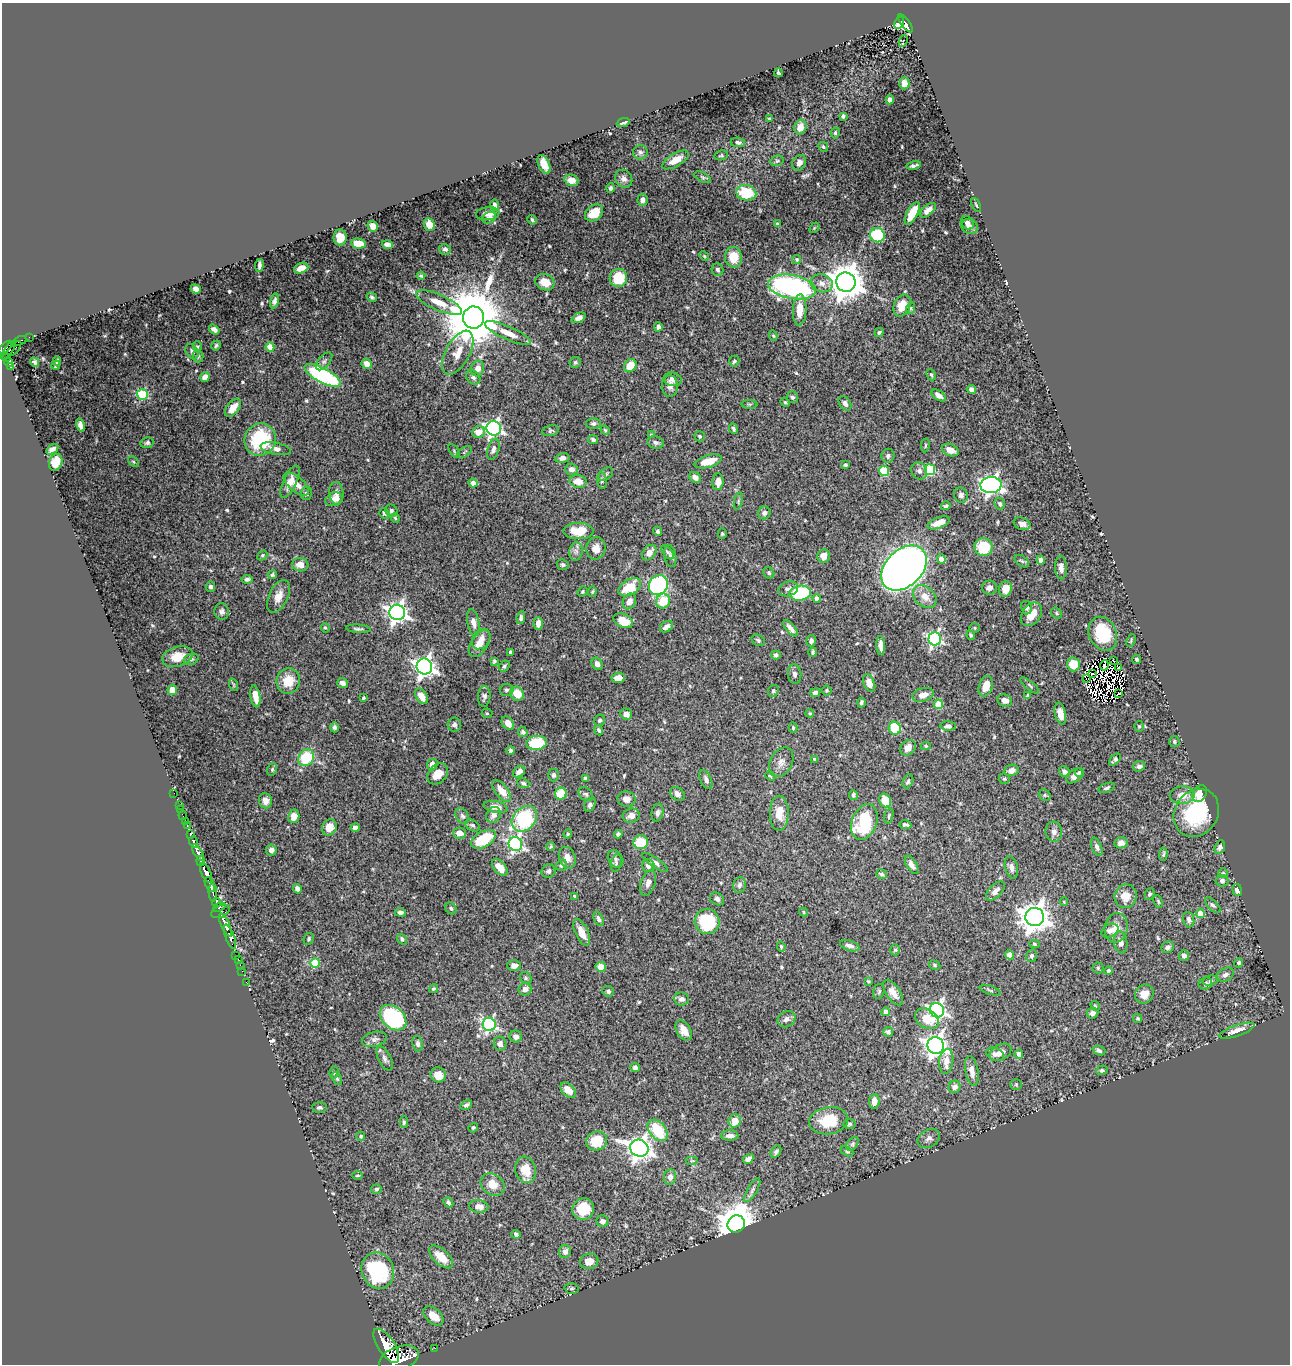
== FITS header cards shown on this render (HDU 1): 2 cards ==
NAXIS1  =                 1288
NAXIS2  =                 1362

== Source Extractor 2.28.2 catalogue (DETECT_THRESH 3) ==
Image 1288 x 1362 px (HDU 1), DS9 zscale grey, 1 PNG px = 1 image px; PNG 1292 x 1366 px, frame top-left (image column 1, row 1362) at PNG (2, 3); each listed source drawn as its Kron ellipse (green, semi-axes under 4 px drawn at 4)
Background 0.995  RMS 0.015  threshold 0.0454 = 3 sigma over >= 5 px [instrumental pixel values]
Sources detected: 588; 8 with non-positive FLUX_AUTO (blend fragments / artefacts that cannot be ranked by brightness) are neither listed nor drawn; of the other 580, the 500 brightest by FLUX_AUTO listed and drawn (80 fainter detections omitted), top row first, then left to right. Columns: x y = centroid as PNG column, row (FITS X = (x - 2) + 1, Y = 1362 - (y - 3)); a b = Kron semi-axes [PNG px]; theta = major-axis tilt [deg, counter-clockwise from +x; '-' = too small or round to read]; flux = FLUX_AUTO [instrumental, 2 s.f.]
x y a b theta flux
899 23 6 3 64 37
905 23 10 4 -53 240
903 41 6 3 66 3.4
778 73 4 3 - 2.1
904 83 6 5 - 8.7
890 100 4 4 - 5
843 116 4 3 - 1.8
769 119 3 3 - 1.5
623 123 6 3 20 2.3
800 127 7 6 - 12
835 133 5 4 - 1.7
738 142 7 4 -8 3
823 147 5 4 - 1.4
640 152 7 7 - 3.2
721 155 7 5 10 1.5
675 160 15 6 31 13
777 161 7 5 14 1.7
799 163 8 6 59 4.6
544 164 10 5 -65 15
914 165 7 3 11 2.1
702 177 9 4 -27 2.1
624 179 9 8 - 4.7
571 180 7 5 -14 9.4
611 188 5 4 - 2.2
746 193 10 7 -14 37
642 200 6 5 - 4.2
495 205 5 4 - 3.3
976 205 7 2 -65 1.3
928 210 9 5 39 6.6
594 213 10 7 39 27
912 213 12 5 62 23
488 214 12 6 6 7.7
489 218 7 5 31 2.9
532 220 5 3 - 1.7
967 223 7 6 - 4.2
777 224 4 3 - 1.7
429 225 6 5 - 11
373 226 5 5 - 7.1
970 227 8 7 - 4.6
814 228 6 4 48 1.3
877 235 7 7 - 61
340 237 8 6 -87 12
358 244 7 5 -10 15
388 244 5 4 - 6.9
445 249 6 5 - 2.3
704 256 5 4 - 1.2
733 257 10 8 -84 20
797 260 4 4 - 1.5
259 265 6 3 84 2.6
301 268 7 5 22 10
718 270 6 5 - 3
421 276 4 3 - 1.6
618 278 9 9 - 33
545 282 10 8 -22 14
846 282 10 9 - 2300
822 283 11 9 -16 7.3
792 287 24 12 -10 230
196 289 5 4 - 6.8
372 297 5 4 - 1.7
275 301 7 4 77 3.4
439 303 25 8 -24 14
902 306 11 8 67 19
911 308 6 3 72 1.3
800 310 15 7 88 14
474 318 11 10 - 9800
579 318 7 4 26 4.6
658 327 4 4 - 4.8
214 329 6 4 -35 3.7
508 333 25 6 -24 13
879 333 5 4 - 2
773 336 5 4 - 1.3
29 337 2 2 - 10
19 341 7 3 23 78
216 345 5 4 - 1.7
5 347 8 4 42 610
197 347 5 3 - 1.2
270 347 4 4 - 18
14 349 9 3 49 76
9 350 11 3 54 450
192 352 8 5 -58 3
458 353 24 12 61 16
198 356 6 5 - 1.7
7 357 3 3 - 120
57 361 4 3 - 1.9
324 361 10 5 49 2.8
734 361 5 5 - 1.8
9 362 4 3 - 160
34 362 5 4 - 2.2
575 362 6 5 - 1.8
367 364 5 5 - 9.5
56 365 5 2 - 1.4
11 366 3 3 - 58
630 366 7 6 - 17
478 368 8 6 72 8.4
323 375 20 7 -27 160
931 375 6 4 -66 1.5
205 377 5 4 - 5.5
473 377 8 6 -48 2.8
673 379 9 6 -12 6.2
670 386 11 8 -88 6
971 389 5 4 - 3.3
142 394 5 5 - 71
939 395 8 4 -33 5.3
792 397 6 5 - 2.5
785 402 5 4 - 1.2
845 403 8 5 -54 3.9
749 404 8 4 0 1.4
233 408 11 6 51 11
594 423 7 5 1 2.9
80 425 6 4 -75 4.2
494 428 7 7 - 280
733 429 5 4 - 2.4
605 430 4 4 - 1.3
551 431 8 5 13 1.9
478 432 6 5 - 11
651 435 4 3 - 1.6
700 436 5 5 - 2
593 439 5 4 - 2.7
260 440 16 15 - 69
656 442 8 6 -14 3.4
147 443 7 5 10 2.2
925 445 7 3 81 1.2
52 449 7 4 34 4.5
276 449 15 6 -11 5.6
493 449 11 5 73 4
950 450 9 6 -23 8.1
454 451 8 3 -60 1.4
464 452 8 4 34 1.7
888 456 7 6 - 2.7
562 458 7 5 11 4.5
708 461 14 6 15 18
56 462 8 6 68 19
133 462 6 4 -45 1.4
845 465 3 3 - 2.4
571 469 6 5 - 6.4
930 470 5 5 - 68
884 471 5 5 - 47
919 471 9 7 -62 4.3
606 474 8 5 40 2.3
695 477 6 5 - 6.1
602 480 8 5 -81 2.4
578 481 8 6 -10 11
290 482 17 6 65 10
718 482 8 5 86 9.8
473 483 4 4 - 6.2
296 484 15 7 -40 10
991 485 10 8 3 470
306 493 7 5 76 3.1
336 493 11 7 -84 5.7
961 495 8 7 - 3.1
334 499 9 6 21 8
738 501 9 3 77 1.5
1000 504 6 5 - 2.2
946 506 5 4 - 1.9
391 511 6 5 - 2.2
384 513 5 5 - 1.9
764 513 6 6 - 3.8
395 518 5 4 - 1.3
938 523 12 5 20 12
1022 524 8 6 -20 6
578 531 15 8 0 21
657 531 4 4 - 1.7
722 534 5 4 - 1.4
984 547 9 9 - 36
596 548 11 9 81 8.7
576 551 9 6 77 4.4
667 552 8 4 -52 2
649 553 9 6 51 8.6
262 555 5 4 - 1.4
670 556 11 6 -80 3.6
824 556 7 6 - 9.9
941 559 5 4 - 6.6
1041 560 4 4 - 4.3
1022 561 8 5 -36 2
300 565 8 6 -4 8.5
563 565 6 5 - 2.3
904 568 26 18 44 1400
1061 568 12 6 -89 6.6
769 573 6 5 - 1.8
272 575 4 4 - 1.9
247 579 5 3 - 2.2
658 585 10 9 - 200
210 587 5 4 - 2.7
630 587 12 7 31 31
989 588 7 7 - 5.1
788 589 10 7 17 4.4
1005 589 8 6 78 11
582 592 5 4 - 1.5
592 592 5 4 - 1.3
800 593 11 7 10 73
278 596 17 9 64 10
925 597 13 9 -43 12
817 598 4 4 - 4.1
629 601 8 6 64 6.8
663 601 7 6 - 24
1026 608 7 5 -76 3
222 611 8 7 - 4
397 612 8 7 - 570
1056 613 6 5 - 1.6
1032 614 13 9 52 17
521 618 6 4 81 2.9
623 621 10 6 -25 18
473 622 13 6 -79 7.1
538 623 6 5 - 7.2
666 627 7 5 33 5.9
325 628 5 4 - 1.3
791 628 10 4 -50 5.3
975 628 5 4 - 1.6
358 629 12 4 -4 2.7
1103 634 18 13 -67 53
971 635 4 4 - 2.3
481 639 11 8 53 8.6
935 639 6 6 - 220
758 640 7 5 -30 2.3
1131 640 6 3 65 1.2
811 641 6 4 75 2.7
479 644 15 8 56 11
881 645 9 4 -87 6.2
511 652 4 4 - 2.6
813 652 4 3 - 2
776 655 5 4 - 2.5
177 656 16 10 17 15
191 659 7 5 21 2.3
1137 659 5 4 - 1.9
1114 660 3 2 - 1.4
494 661 4 3 - 1.5
597 664 6 5 - 5.2
1074 664 7 6 - 20
1104 665 5 2 - 2
504 666 6 4 46 1.9
424 667 8 8 - 560
1119 668 4 2 - 1.8
795 674 10 6 -84 3.5
1092 674 4 2 - 2.2
618 678 6 5 - 8.2
1086 678 4 3 - 8.9
288 681 13 12 - 22
342 683 5 4 - 5
869 683 9 5 -68 7.4
234 685 6 4 -71 1.6
1030 685 11 3 -39 1.7
986 686 10 6 72 12
172 690 5 4 - 7.4
507 690 7 6 - 2.8
827 690 5 5 - 1.2
773 691 6 5 - 1.9
815 693 5 4 - 3.3
1119 693 3 2 - 1.6
517 694 7 6 - 18
923 695 11 6 16 8.9
255 696 11 5 -80 12
421 696 8 5 -57 9.9
484 696 10 6 86 3.5
1028 696 4 4 - 3.3
363 698 3 3 - 1.4
1005 700 7 6 - 5.7
861 702 5 3 - 2.2
938 704 5 4 - 34
487 713 5 4 - 1.3
810 713 4 3 - 1.3
1060 713 11 5 -79 10
626 714 6 5 - 5.5
599 720 6 5 - 1.8
508 723 7 5 -54 7.3
454 725 7 6 - 3
948 726 8 4 -2 2.7
1139 726 5 4 - 1.4
334 727 5 4 - 2.4
793 728 5 4 - 1.4
895 728 6 6 - 41
599 730 5 4 - 2.2
523 732 5 4 - 2.5
1174 742 5 5 - 2.1
536 743 10 7 5 48
926 746 5 4 - 1.4
908 748 8 7 - 7.5
511 750 4 4 - 2.2
306 758 9 7 52 43
814 759 4 3 - 1.6
1115 760 7 4 50 2.5
781 762 16 11 61 7.7
432 764 6 5 - 7.8
1139 766 6 5 - 3.7
272 769 6 5 - 1.6
1011 770 7 5 12 6.1
519 772 7 5 42 6.1
1065 772 6 5 - 3.5
1079 772 5 4 - 1.8
438 774 12 9 47 11
554 775 6 5 - 2.7
770 776 5 4 - 1.6
1074 776 9 6 38 7.3
585 778 4 3 - 2.5
1004 779 5 5 - 1.9
706 780 10 5 -66 3.6
908 781 7 5 65 1.9
523 783 6 4 -23 2.2
1107 788 8 4 21 2.2
502 791 13 6 -52 13
174 793 2 2 - 5.7
561 794 6 6 - 25
586 794 8 6 -42 2.6
677 794 8 6 -42 4.4
1200 794 9 6 63 16
853 795 5 4 - 2.2
1045 795 6 5 - 1.7
1182 795 12 9 2 13
626 799 9 7 -9 7.6
265 801 7 6 - 7
885 801 7 5 -66 22
179 805 3 2 - 20
590 805 7 5 65 3.6
495 807 12 6 -12 8.3
180 809 3 2 - 6.9
657 813 9 5 79 3.2
779 813 17 9 89 14
1196 813 25 21 56 93
183 815 4 2 - 22
494 815 8 6 58 6.2
294 816 7 5 81 12
462 816 8 6 -60 2.9
631 816 8 7 - 6.6
889 816 8 3 73 1.5
524 819 14 11 45 93
185 822 3 2 - 30
864 822 18 12 68 65
472 825 8 5 -30 2.4
906 825 6 3 -10 2.9
187 826 4 2 - 54
329 827 8 7 - 14
355 828 5 4 - 4.4
1054 832 10 8 -81 4.7
459 833 6 5 - 8.4
190 834 3 3 - 200
568 834 4 4 - 1.3
618 834 4 4 - 2.4
483 839 13 7 29 41
193 842 5 3 - 340
641 842 7 6 - 30
1121 843 6 5 - 4.5
515 844 7 6 - 240
551 847 4 3 - 1.3
1097 847 9 5 -68 3.1
1220 847 7 5 70 3.4
271 850 5 5 - 5.6
198 853 9 4 -59 1400
1163 854 6 3 85 1.6
567 858 11 8 -72 7.3
615 859 9 7 -57 3.8
201 861 5 3 - 540
655 862 15 5 -35 4.1
616 863 9 5 77 2.4
561 865 6 5 - 2.3
912 865 10 5 -59 5.7
648 866 6 6 - 5
500 867 10 6 -48 11
1011 867 11 6 -75 4.8
548 871 7 6 - 3
206 873 11 4 -65 2600
1223 873 5 4 - 1.4
881 874 5 4 - 2.1
1222 881 6 6 - 3.4
648 883 13 7 71 6
210 885 8 4 -62 660
740 885 8 6 71 3.9
297 889 5 4 - 4.4
1237 890 6 4 -81 5.3
995 891 11 6 45 5.8
213 892 9 4 -87 460
1150 894 6 4 64 1.7
574 896 3 3 - 1.2
1126 896 12 11 - 12
717 899 7 6 - 3.4
1158 901 6 3 -64 1.3
217 902 4 3 - 330
1064 902 4 3 - 1.3
1213 905 10 4 -44 2.4
219 907 6 3 23 210
451 908 6 5 - 2.1
221 911 10 6 26 230
400 912 5 4 - 3.2
803 912 4 3 - 1.4
1200 913 4 4 - 20
1035 917 9 9 - 1400
598 919 7 4 -67 2.9
1189 920 8 5 -73 2.9
707 922 13 12 - 54
225 925 12 3 -66 1800
1116 928 15 11 78 12
1110 930 9 6 25 4.5
582 932 14 6 -65 13
230 937 13 4 -69 1600
309 939 6 5 - 2
402 939 5 4 - 2.4
1121 942 11 6 -82 5.7
1034 944 5 4 - 1.7
850 946 10 5 -16 4.4
781 947 5 3 - 1.3
1168 947 6 5 - 2.9
895 950 5 5 - 1.7
236 955 3 2 - 32
1009 955 4 4 - 11
1032 956 6 5 - 2.5
1184 956 5 5 - 3.2
238 959 2 2 - 21
315 963 5 4 - 44
1239 963 5 4 - 2.1
240 965 2 2 - 20
935 965 6 4 -29 1.5
514 966 7 5 1 5.9
601 967 5 5 - 12
1098 968 5 5 - 1.5
242 971 2 2 - 16
1109 971 4 4 - 2
1225 975 9 6 26 4.4
526 978 6 5 - 2
868 981 3 3 - 1.3
1210 981 7 5 14 2.4
246 982 2 2 - 16
1205 984 7 5 20 3.7
433 989 5 3 - 1.2
525 989 6 6 - 5.9
990 990 11 3 -17 1.8
608 991 6 5 - 2.9
879 991 8 5 75 2.1
893 993 14 7 -56 9.2
1144 994 10 8 52 11
682 999 7 6 - 4.5
1095 1006 5 4 - 1.3
937 1010 7 7 - 320
886 1012 4 4 - 9.2
1092 1013 6 5 - 3.7
393 1018 15 10 -42 110
1138 1018 4 4 - 1.6
786 1019 9 7 31 4.4
927 1019 13 9 -33 20
489 1024 7 6 - 200
684 1030 11 7 -61 11
1237 1031 18 5 19 11
888 1032 5 4 - 2.4
516 1036 6 6 - 4.7
374 1039 12 7 14 4.2
418 1044 8 5 -78 3.8
500 1044 7 6 - 4.9
936 1046 8 8 - 650
1099 1050 6 4 -21 2.5
1000 1052 12 7 29 7.1
995 1054 9 6 -21 5.3
1019 1054 4 4 - 8.2
385 1058 13 6 -63 4.1
946 1061 12 7 84 8.1
635 1068 5 4 - 5.5
1102 1070 6 4 20 2
972 1071 15 6 -80 7.3
334 1072 6 5 - 1.8
438 1075 7 7 - 11
337 1078 7 4 -62 1.6
1016 1084 5 5 - 1.5
955 1087 6 6 - 5.9
568 1090 9 6 -43 12
874 1101 7 5 86 7.6
466 1105 6 4 38 2.4
319 1107 7 5 -2 2.4
735 1121 6 6 - 11
829 1121 20 13 9 31
404 1122 6 4 90 1.7
850 1124 6 5 - 1.8
473 1128 5 4 - 1.6
658 1130 12 8 -49 48
730 1135 8 5 1 5.2
361 1136 4 4 - 1.5
929 1138 12 8 31 5.3
597 1141 11 9 25 31
852 1144 8 5 51 2.1
639 1148 9 8 - 760
847 1151 7 4 -30 1.5
776 1152 6 4 56 2.5
748 1159 6 4 30 5
692 1161 6 4 0 1.5
526 1170 13 10 -75 19
357 1176 6 3 1 1.2
670 1177 8 6 81 5.7
493 1184 13 10 -35 14
376 1189 5 4 - 1.9
752 1190 13 5 59 3.5
448 1202 5 4 - 2.1
479 1206 10 6 -8 8.2
583 1209 11 10 - 32
602 1221 6 6 - 4.3
736 1224 9 8 - 2800
516 1234 4 4 - 2.9
565 1251 6 6 - 5.2
441 1257 14 7 -43 17
589 1261 9 7 12 9.9
378 1271 18 16 -68 98
572 1288 7 5 1 1.7
433 1316 12 7 -41 15
386 1346 20 8 -57 5300
435 1348 2 2 - 11
399 1358 20 11 19 6900
At the frame edge (FLAGS 8, measured only in part): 1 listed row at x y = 399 1358
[80 fainter detections neither listed nor drawn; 8 non-positive-flux detections neither listed nor drawn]